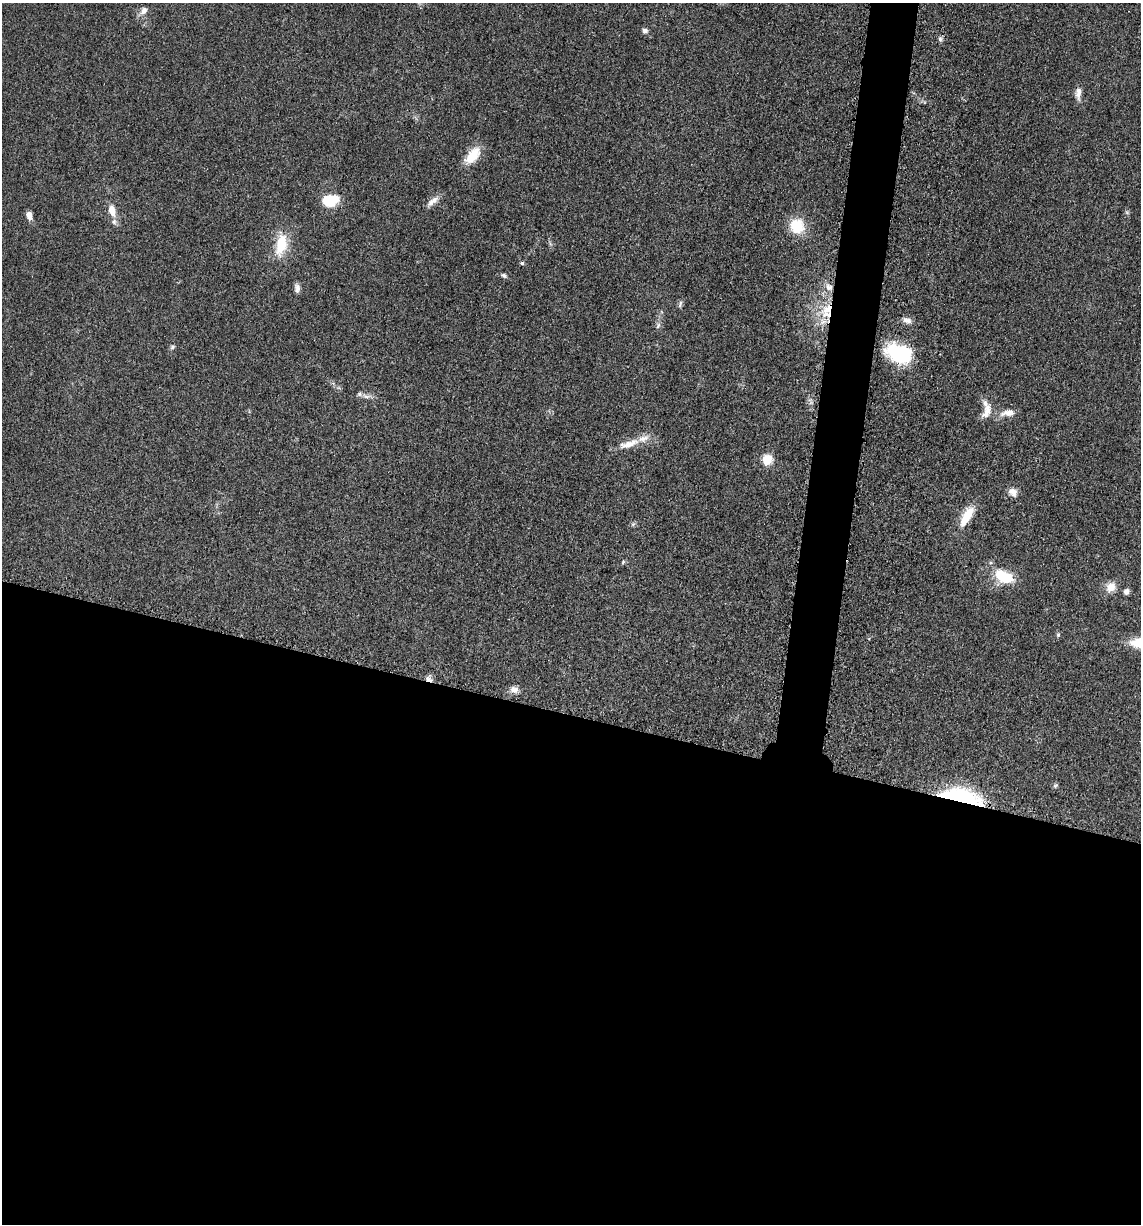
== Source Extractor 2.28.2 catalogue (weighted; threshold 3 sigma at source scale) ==
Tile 14 of 4 x 4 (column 2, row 4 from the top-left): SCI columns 1385-2523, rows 21-1242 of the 4978 x 4921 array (HDU 1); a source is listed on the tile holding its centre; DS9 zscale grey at full resolution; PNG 1143 x 1226 px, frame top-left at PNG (2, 3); no overlay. Shown black and unused: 44% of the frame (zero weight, under 3 of 5 exposures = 4% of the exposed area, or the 3 px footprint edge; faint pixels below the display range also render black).
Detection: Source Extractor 2.28.2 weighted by HDU 2 'WHT'; one run over the whole footprint, this tile lists its part. Background 0.0561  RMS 0.0058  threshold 0.0263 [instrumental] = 3 sigma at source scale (4.5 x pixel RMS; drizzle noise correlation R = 1.50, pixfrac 1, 0.05/0.05 arcsec/px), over >= 5 px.
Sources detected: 43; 1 inside a brighter object's white glare — not listed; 4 inside a brighter listed object's ellipse — not listed separately; the other 38 listed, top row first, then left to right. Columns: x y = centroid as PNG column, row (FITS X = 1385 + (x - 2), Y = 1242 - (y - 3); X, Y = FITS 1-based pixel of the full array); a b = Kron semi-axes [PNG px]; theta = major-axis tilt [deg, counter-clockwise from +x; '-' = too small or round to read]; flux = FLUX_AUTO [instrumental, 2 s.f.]
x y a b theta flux
144 11 11 8 52 3.3
645 30 7 6 - 1.6
940 39 6 6 - 1.3
1078 93 17 7 89 3.8
472 156 24 13 49 12
330 200 18 12 9 17
433 201 20 7 38 4.1
112 210 13 8 -73 6.9
29 215 9 6 -76 3.7
797 226 12 11 - 23
281 245 27 13 78 17
522 263 5 5 - 0.86
504 275 8 5 -32 1.3
829 287 10 8 -38 3.5
297 288 11 6 -82 2.4
680 304 10 5 72 1.4
827 309 18 10 30 12
907 320 13 7 -23 2.9
658 326 9 5 64 1.5
172 347 7 6 - 1.2
899 353 29 19 -19 36
360 394 7 7 - 1.6
988 411 15 10 86 5.5
1008 413 20 9 8 5.7
629 444 32 9 17 9.6
767 460 6 5 - 34
1013 492 12 9 -38 3.9
965 519 24 12 68 10
633 524 6 5 - 1.1
623 562 6 4 47 0.82
1004 576 26 14 -24 18
1111 587 13 11 50 6.3
1126 591 7 6 - 2.3
1058 635 6 5 - 1.1
429 679 9 6 -29 2.5
514 690 11 8 -16 3.4
1055 786 7 5 17 1
961 796 47 15 -11 61
Overlapping masked pixels (flux is a lower limit): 3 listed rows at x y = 827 309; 429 679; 961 796